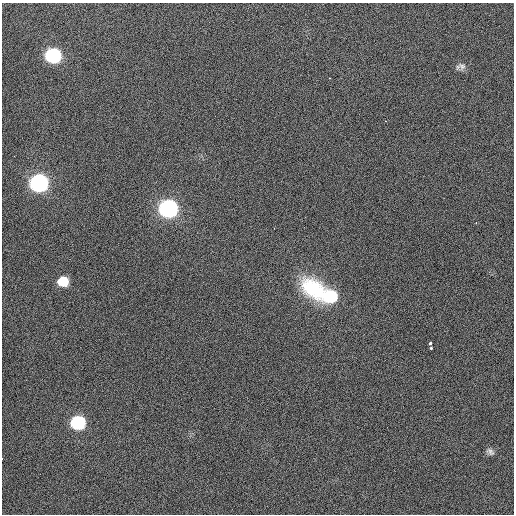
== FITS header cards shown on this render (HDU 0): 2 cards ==
NAXIS1  =                  512 / Axis length
NAXIS2  =                  512 / Axis length

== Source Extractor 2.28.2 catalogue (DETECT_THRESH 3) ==
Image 512 x 512 px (HDU 0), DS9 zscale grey, 1 PNG px = 1 image px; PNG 516 x 516 px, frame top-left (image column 1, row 512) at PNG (2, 3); no overlay
Background 418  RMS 1.8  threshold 5.55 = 3 sigma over >= 5 px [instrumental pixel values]
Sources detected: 14; all 14 listed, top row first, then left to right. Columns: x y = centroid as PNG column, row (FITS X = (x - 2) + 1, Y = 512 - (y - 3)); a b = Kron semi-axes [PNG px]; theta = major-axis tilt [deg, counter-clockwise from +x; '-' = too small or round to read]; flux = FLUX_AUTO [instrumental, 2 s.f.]
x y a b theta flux
53 56 13 11 -4 12000
462 66 11 9 -22 540
329 78 2 2 - 62
14 156 3 2 - 100
39 183 11 10 - 26000
168 208 11 10 - 28000
63 281 9 8 - 2000
314 289 29 19 -36 7000
330 296 16 12 3 5100
430 343 4 3 - 650
431 348 3 3 - 350
78 423 10 9 - 8700
491 452 10 6 -50 320
2 458 2 2 - 480
At the frame edge (FLAGS 8, measured only in part): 1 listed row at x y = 2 458